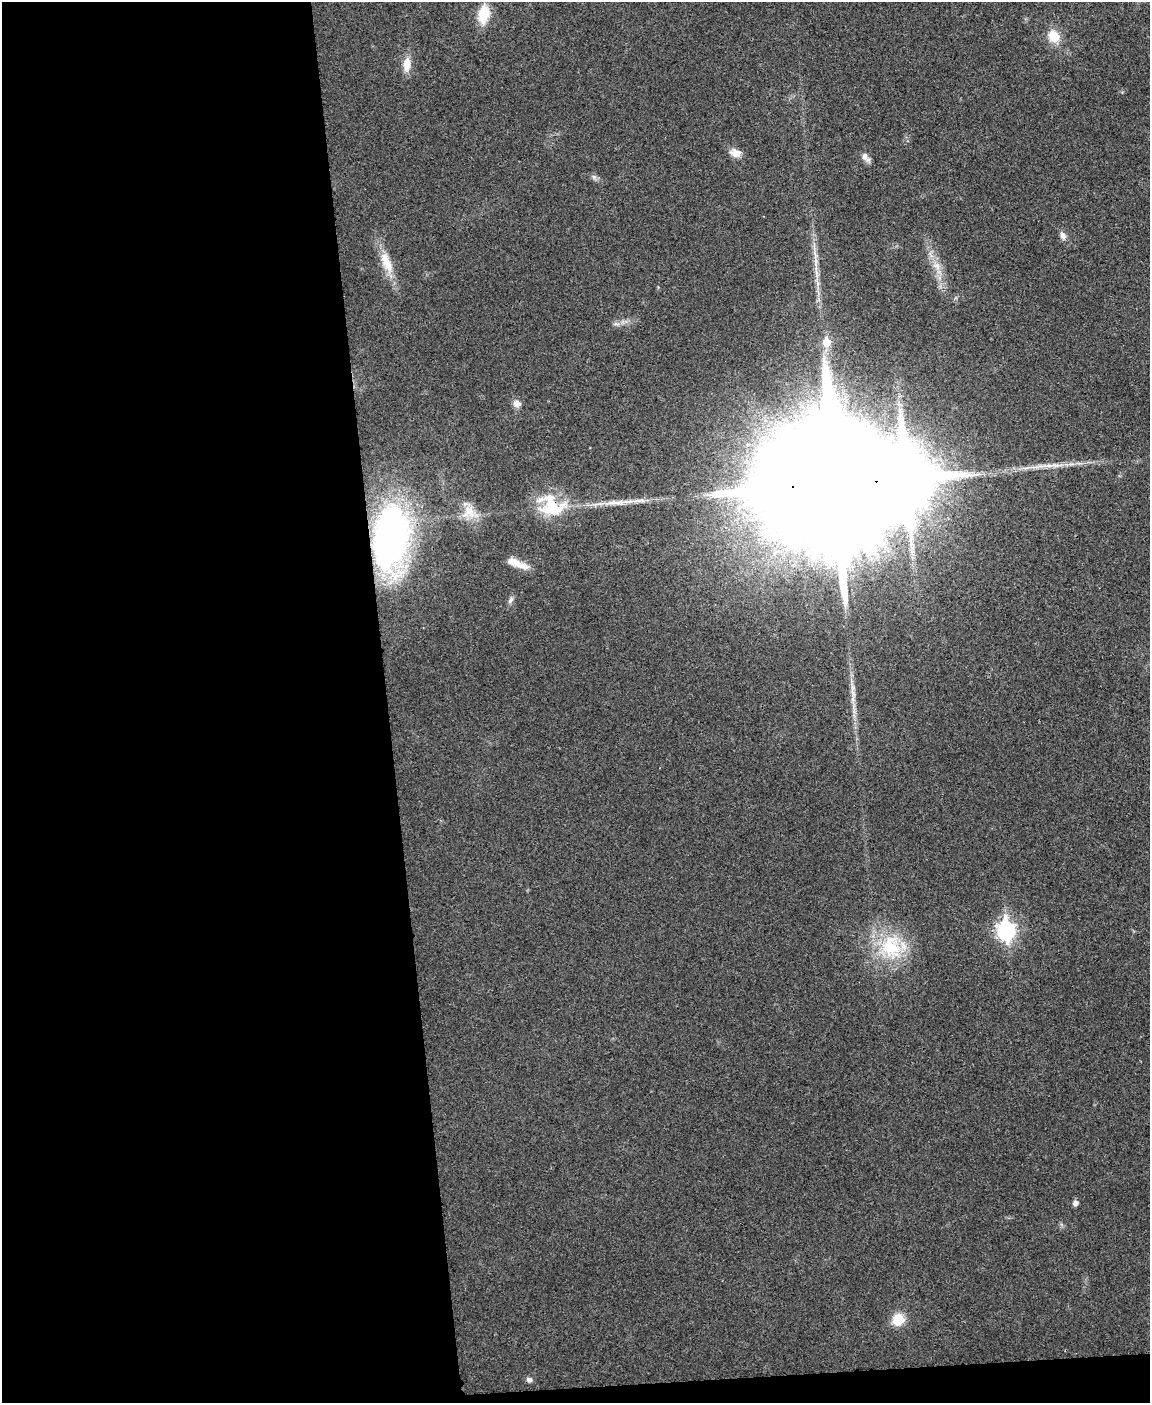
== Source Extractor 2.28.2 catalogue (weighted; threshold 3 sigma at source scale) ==
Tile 9 of 4 x 3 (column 1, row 3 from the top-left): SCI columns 6-1153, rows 141-1541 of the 4603 x 4585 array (HDU 1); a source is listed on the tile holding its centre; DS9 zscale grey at full resolution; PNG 1152 x 1405 px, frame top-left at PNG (2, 2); no overlay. Shown black and unused: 35% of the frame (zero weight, under 3 of 4 exposures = <1% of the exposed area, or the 3 px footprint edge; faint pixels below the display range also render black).
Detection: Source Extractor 2.28.2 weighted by HDU 2 'WHT'; one run over the whole footprint, this tile lists its part. Background 0.0333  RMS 0.0062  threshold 0.0278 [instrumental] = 3 sigma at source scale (4.5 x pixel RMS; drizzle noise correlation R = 1.50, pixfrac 1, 0.05/0.05 arcsec/px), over >= 5 px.
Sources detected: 29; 1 inside a brighter object's white glare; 1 long thin detection or spike segment (spike, bleed or trail) — not listed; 2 inside a brighter listed object's ellipse — not listed separately; the other 25 listed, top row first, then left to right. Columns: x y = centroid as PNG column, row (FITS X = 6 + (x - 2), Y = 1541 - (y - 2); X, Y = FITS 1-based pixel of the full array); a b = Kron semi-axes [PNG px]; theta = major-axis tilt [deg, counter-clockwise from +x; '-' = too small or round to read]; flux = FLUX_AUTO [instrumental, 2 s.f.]
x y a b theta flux
484 14 21 12 78 15
1054 36 15 12 -56 11
407 64 16 9 86 7.7
735 153 14 9 -6 4.7
865 156 11 8 -65 3.3
1063 235 10 7 -57 2.7
816 261 7 4 -72 1.7
386 262 34 11 -68 13
937 266 11 8 -56 4.8
816 272 7 4 -72 1.6
827 342 7 6 - 12
517 404 9 8 - 3.6
834 484 59 29 3 61000
619 502 33 5 5 8.6
552 506 35 28 -22 28
469 512 21 17 55 11
390 537 64 33 83 210
513 562 20 9 -23 7.2
511 600 10 5 54 1.9
853 693 13 4 -65 2.6
1006 931 9 7 -85 210
891 947 37 29 -77 39
1075 1203 5 5 - 2.8
898 1320 13 12 - 12
529 1380 7 5 -27 2.2
Overlapping masked pixels (flux is a lower limit): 3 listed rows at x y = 834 484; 552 506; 390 537
Unlisted compact peaks at least as high as the median listed source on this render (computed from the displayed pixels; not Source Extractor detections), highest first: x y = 594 177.